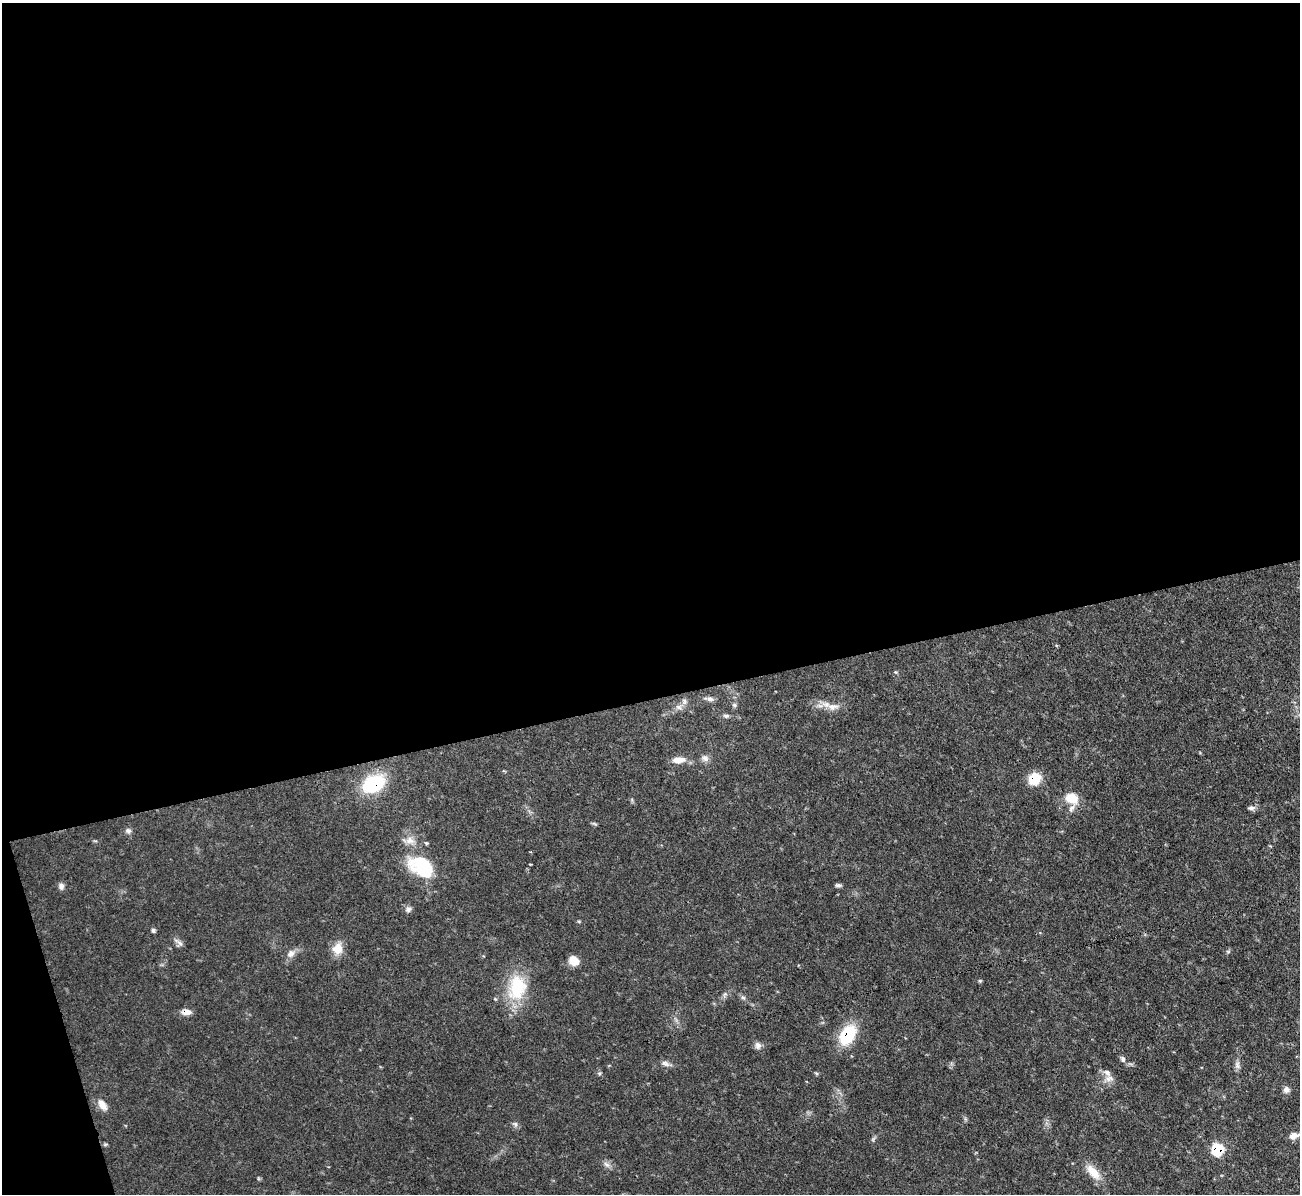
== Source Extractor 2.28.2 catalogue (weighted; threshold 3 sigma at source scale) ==
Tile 1 of 4 x 4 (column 1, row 1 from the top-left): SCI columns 1-1298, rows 3717-4908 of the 5192 x 5173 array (HDU 1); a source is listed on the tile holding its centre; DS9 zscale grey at full resolution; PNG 1302 x 1196 px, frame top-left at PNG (2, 3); no overlay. Shown black and unused: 60% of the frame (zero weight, under 3 of 4 exposures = <1% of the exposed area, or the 3 px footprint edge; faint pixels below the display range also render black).
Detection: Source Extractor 2.28.2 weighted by HDU 2 'WHT'; one run over the whole footprint, this tile lists its part. Background 0.103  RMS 0.0052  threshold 0.0233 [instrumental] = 3 sigma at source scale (4.5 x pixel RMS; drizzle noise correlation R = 1.50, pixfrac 1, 0.05/0.05 arcsec/px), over >= 5 px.
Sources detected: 43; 2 inside a brighter listed object's ellipse — not listed separately; the other 41 listed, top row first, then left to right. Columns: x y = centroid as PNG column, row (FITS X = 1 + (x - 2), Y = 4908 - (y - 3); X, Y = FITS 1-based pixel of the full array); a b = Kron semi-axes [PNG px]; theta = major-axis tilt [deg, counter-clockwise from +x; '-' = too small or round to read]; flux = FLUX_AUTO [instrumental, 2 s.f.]
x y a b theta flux
710 699 10 6 -15 1.7
684 701 7 5 -61 1.2
734 705 6 5 - 0.93
679 707 8 6 -21 1.8
833 707 16 9 9 4.5
726 716 8 5 -6 1.1
705 758 10 8 -43 2.2
679 760 17 8 5 4.6
1034 779 12 10 49 12
373 784 22 15 28 31
1072 798 16 12 -21 8.5
1251 808 10 6 5 1.6
128 831 8 7 - 1.6
410 840 12 10 -8 3.9
423 867 28 18 -30 30
838 885 7 5 -1 1.1
61 886 9 7 -83 1.8
408 909 8 7 - 1.5
153 930 6 4 -89 0.98
179 942 16 4 -34 1.6
337 949 14 13 - 6.5
291 954 12 9 47 2.9
574 961 12 10 -36 5.2
980 981 4 4 - 0.6
517 987 35 24 80 24
743 997 7 4 -2 0.9
186 1012 10 7 1 3.7
847 1035 21 13 59 24
758 1045 9 8 - 2
1123 1059 8 6 -79 1.3
666 1064 11 7 -27 2
1237 1065 11 6 -90 1.8
599 1073 6 4 -17 0.74
1109 1078 13 8 1 3.1
1286 1090 8 7 - 2.1
102 1104 15 8 -56 4
515 1124 7 6 - 1.2
1294 1136 12 7 13 3.7
1217 1149 7 6 - 31
606 1164 10 6 -37 1.9
1093 1172 21 10 -49 7.8
Overlapping masked pixels (flux is a lower limit): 5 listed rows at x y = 1034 779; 373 784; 186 1012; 847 1035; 1217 1149